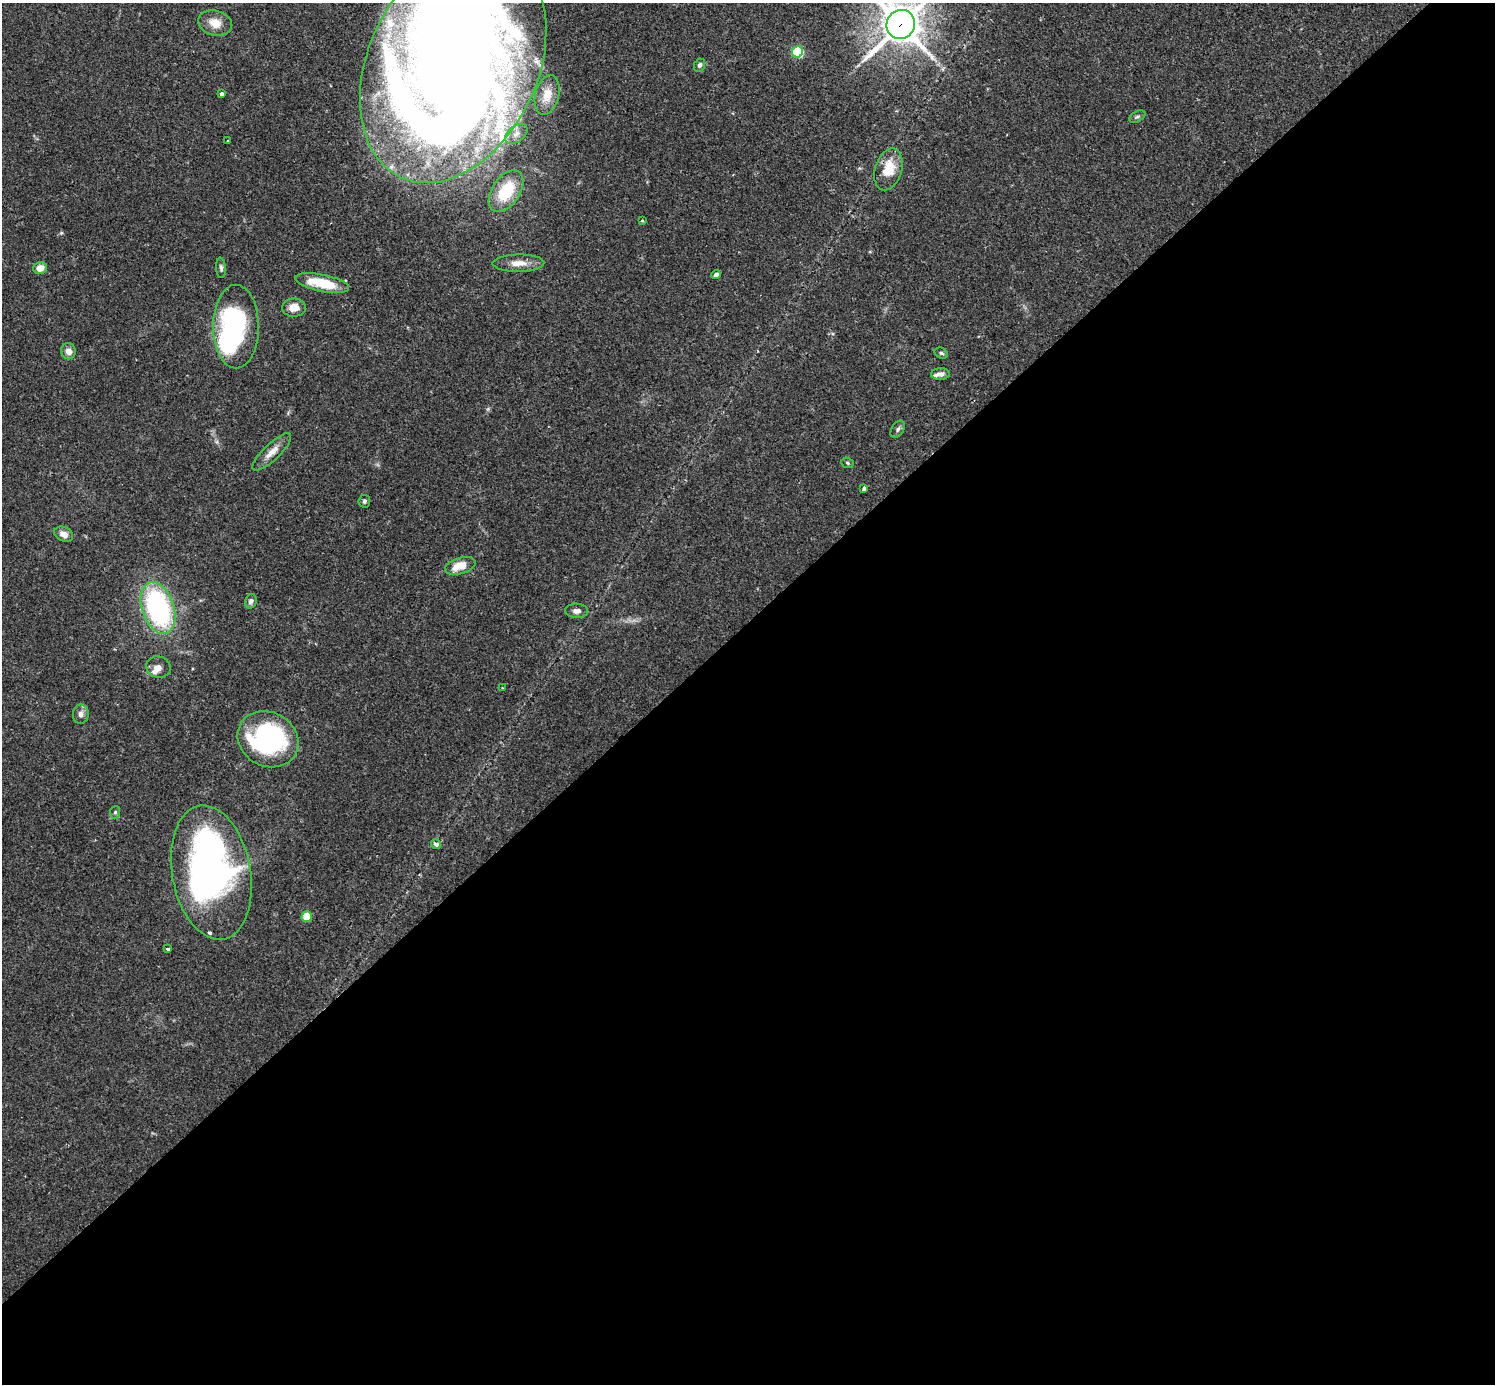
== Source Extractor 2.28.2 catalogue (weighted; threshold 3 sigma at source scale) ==
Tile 15 of 4 x 4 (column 3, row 4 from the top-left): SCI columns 3025-4517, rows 191-1572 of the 6041 x 6041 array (HDU 1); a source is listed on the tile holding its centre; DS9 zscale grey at full resolution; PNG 1497 x 1386 px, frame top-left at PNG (2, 3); each listed source drawn as its Kron ellipse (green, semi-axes under 4 px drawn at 4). Shown black and unused: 55% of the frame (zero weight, under 2 of 3 exposures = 2% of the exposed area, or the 3 px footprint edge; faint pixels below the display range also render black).
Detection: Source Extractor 2.28.2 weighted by HDU 2 'WHT'; one run over the whole footprint, this tile lists its part. Background 0.102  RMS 0.0058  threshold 0.0261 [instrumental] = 3 sigma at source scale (4.5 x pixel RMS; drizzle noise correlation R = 1.50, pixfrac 1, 0.05/0.05 arcsec/px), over >= 5 px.
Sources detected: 55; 6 inside a brighter object's white glare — neither listed nor drawn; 7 inside a brighter listed object's ellipse — not listed separately; the other 42 listed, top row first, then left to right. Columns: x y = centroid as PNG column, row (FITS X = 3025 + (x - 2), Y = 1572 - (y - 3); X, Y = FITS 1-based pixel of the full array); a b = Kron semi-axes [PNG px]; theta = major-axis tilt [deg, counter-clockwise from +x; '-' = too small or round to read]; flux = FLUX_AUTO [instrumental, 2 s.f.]
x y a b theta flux
215 23 17 12 -17 8.5
901 24 15 14 - 1500
798 52 5 5 - 44
453 65 124 85 65 1200
699 65 7 5 65 1.6
222 94 4 3 - 1.7
547 95 20 12 75 7.4
1137 116 9 5 30 1.3
516 134 13 8 38 4.1
228 141 3 3 - 1.1
888 169 21 13 73 14
506 191 23 14 56 27
642 221 3 3 - 1
518 263 26 8 1 7
40 268 7 6 - 5.1
221 268 10 5 -86 1.6
716 274 4 4 - 2.3
322 283 27 8 -12 20
294 308 12 9 2 6
236 327 42 23 -90 86
68 351 8 7 - 4.3
941 353 7 5 -27 1.1
940 374 9 6 2 2.8
898 429 9 6 57 1.5
272 452 25 8 44 6.1
847 463 6 5 - 0.85
864 488 4 3 - 1.4
364 501 6 6 - 1.2
64 534 10 7 -26 4
460 566 16 8 17 10
251 601 7 5 68 2
158 608 27 16 -71 110
577 611 11 7 -1 3.2
158 667 12 10 -17 3.7
502 688 3 2 - 0.6
81 714 9 8 - 2.8
268 739 31 27 -28 94
115 812 6 5 - 0.98
436 844 5 4 - 2.3
211 872 68 39 -80 250
307 917 5 5 - 17
168 949 3 3 - 1.9
Overlapping masked pixels (flux is a lower limit): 3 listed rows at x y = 901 24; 453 65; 888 169
Isophote crosses this tile's border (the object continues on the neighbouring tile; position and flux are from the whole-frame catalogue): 2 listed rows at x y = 901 24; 453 65